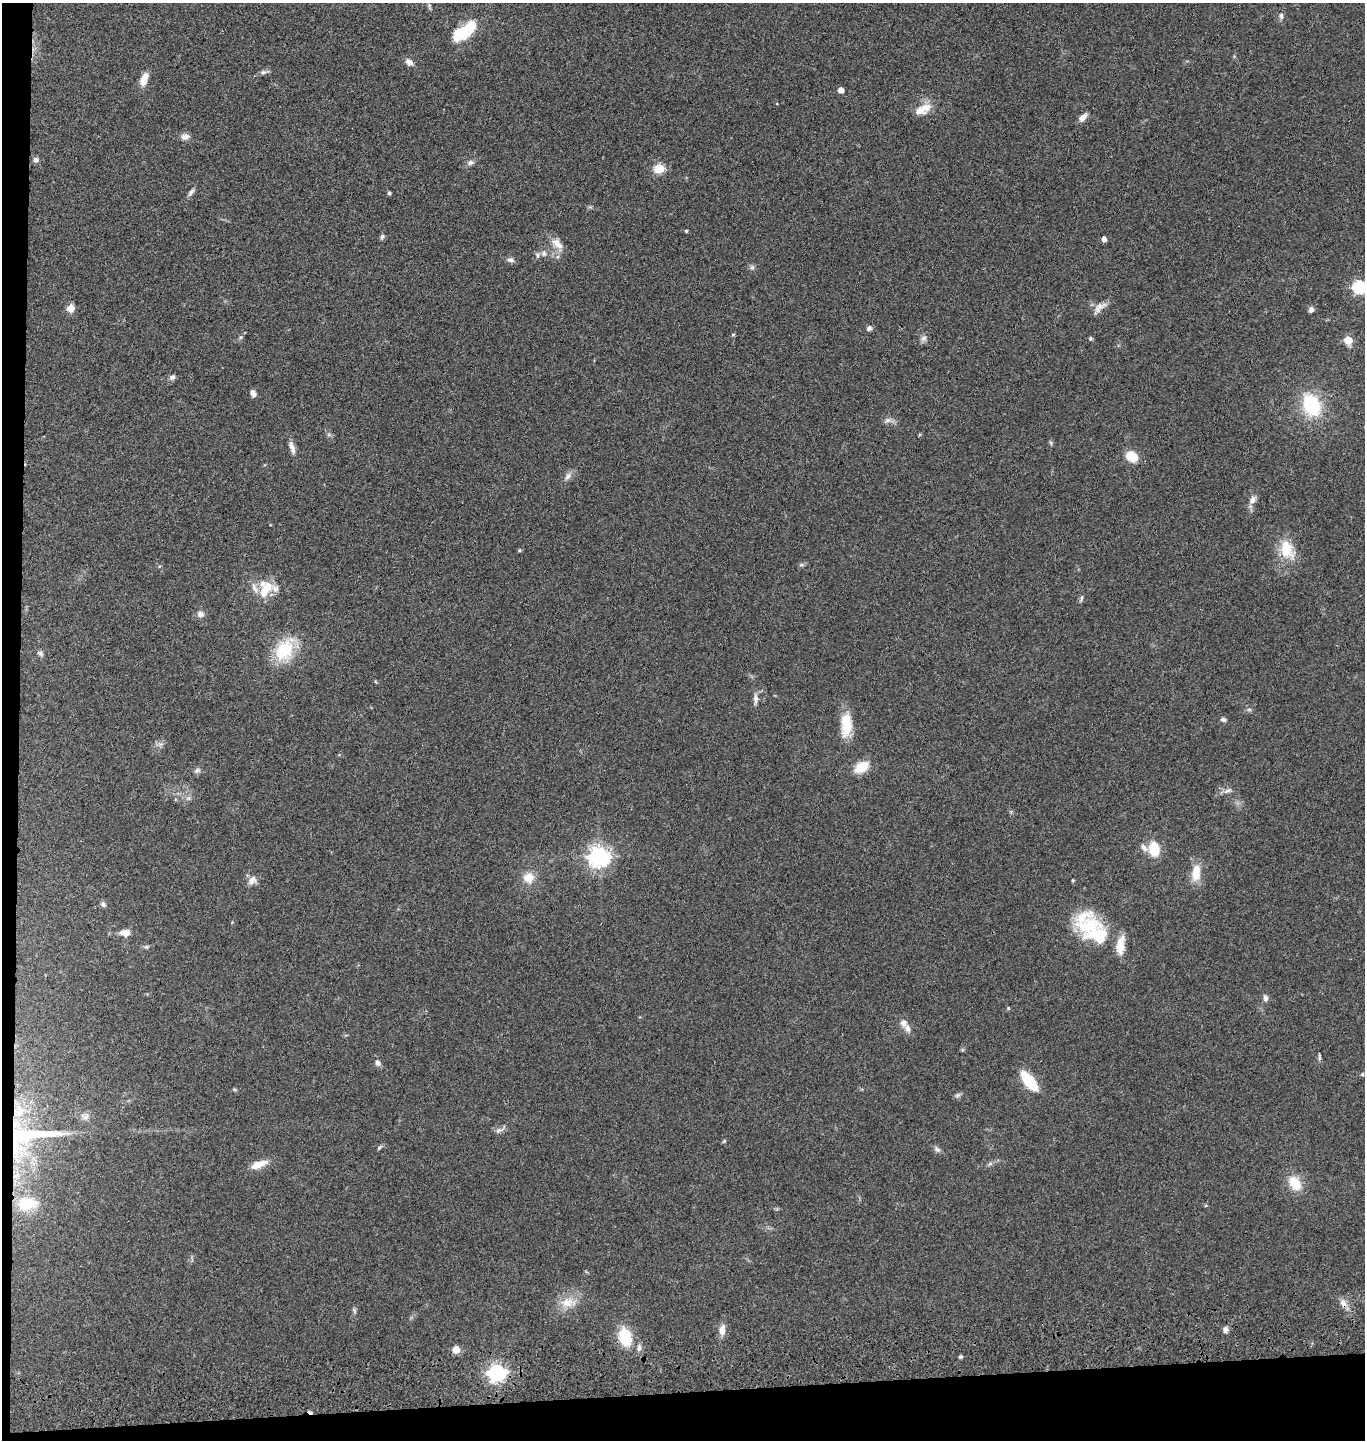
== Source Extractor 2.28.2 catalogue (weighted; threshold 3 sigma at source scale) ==
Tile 7 of 3 x 3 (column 1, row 3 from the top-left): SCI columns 144-1506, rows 117-1554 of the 4367 x 4546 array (HDU 1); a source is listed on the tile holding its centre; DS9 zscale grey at full resolution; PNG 1367 x 1442 px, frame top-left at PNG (2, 3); no overlay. Shown black and unused: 5% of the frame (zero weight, under 3 of 4 exposures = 6% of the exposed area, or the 3 px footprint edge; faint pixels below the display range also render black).
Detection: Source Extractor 2.28.2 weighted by HDU 2 'WHT'; one run over the whole footprint, this tile lists its part. Background 0.0643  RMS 0.0059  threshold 0.0266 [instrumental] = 3 sigma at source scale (4.5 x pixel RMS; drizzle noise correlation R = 1.50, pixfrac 1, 0.05/0.05 arcsec/px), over >= 5 px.
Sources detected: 108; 1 cosmic-ray / hot-pixel residue — not listed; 11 inside a brighter listed object's ellipse — not listed separately; the other 96 listed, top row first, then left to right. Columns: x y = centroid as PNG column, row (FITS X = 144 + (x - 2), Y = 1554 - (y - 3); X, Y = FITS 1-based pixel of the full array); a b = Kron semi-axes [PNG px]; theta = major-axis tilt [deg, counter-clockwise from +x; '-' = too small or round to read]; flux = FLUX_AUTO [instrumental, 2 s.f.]
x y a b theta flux
1281 16 9 5 -85 1.7
458 33 24 17 23 16
409 62 9 7 -42 3.3
263 72 7 6 - 1.5
144 79 15 7 71 7.2
841 90 5 4 - 5
926 107 16 12 11 6.7
1083 117 13 6 45 3.2
185 136 11 8 9 2.9
36 160 7 7 - 1.6
470 162 8 7 - 1.9
659 168 5 5 - 34
191 192 13 5 54 1.8
389 193 4 4 - 1.1
686 231 3 3 - 0.67
382 236 7 6 - 1.3
1104 239 5 4 - 2.7
556 243 16 11 -63 6.3
544 253 8 7 - 2.2
511 260 9 6 -16 2.1
752 267 7 6 - 1.4
1359 287 6 6 - 89
1100 307 20 9 35 4.5
71 308 8 8 - 4.6
1311 310 7 6 - 1.9
869 328 6 6 - 1.7
733 334 5 3 - 0.68
924 338 8 7 - 2.1
1090 339 4 4 - 1.2
1348 340 5 5 - 18
172 377 8 7 - 1.7
253 393 8 6 -70 2.3
1311 405 26 19 -67 33
888 420 9 6 10 2.2
1051 443 6 4 -72 0.83
292 447 19 7 -69 3.4
1131 456 12 9 -35 12
568 476 12 7 58 2.7
1252 500 13 7 60 3.3
1287 549 25 18 -67 16
801 565 7 4 1 1
265 590 26 13 58 12
1081 599 11 3 72 1.2
200 614 8 7 - 2.9
284 650 23 16 59 31
40 653 9 6 -33 1.5
755 699 14 6 -90 3
1249 709 7 4 0 1
1223 720 7 5 -17 1.4
846 725 29 13 87 14
160 744 9 4 9 1.6
861 767 12 8 34 17
197 770 9 7 28 1.8
1227 791 13 5 22 2.3
188 798 7 4 1 1.3
1144 847 13 7 -52 3.1
1154 849 12 9 -83 17
599 857 7 7 - 360
1196 873 20 10 84 11
528 878 12 12 - 7.8
252 880 13 10 52 3.7
103 904 7 6 - 1.7
1088 926 38 25 27 27
125 933 12 8 -1 4.9
1120 945 21 9 83 9.7
146 947 7 5 8 1.1
1265 998 10 6 -78 2.1
1008 1008 4 4 - 0.69
907 1028 13 8 -70 3.3
1319 1057 12 3 -90 1.1
377 1063 8 6 -46 2.2
1362 1074 5 4 - 0.75
1029 1081 21 9 -51 24
234 1089 6 4 -18 0.69
957 1095 9 5 27 1.4
85 1116 13 8 -11 2.8
499 1130 14 6 19 2.3
30 1134 59 10 2 40
724 1141 5 4 - 0.78
379 1148 8 4 47 1
16 1149 40 19 86 32
937 1149 11 6 -38 1.8
259 1164 22 8 20 7.4
990 1164 7 4 18 1.2
1295 1183 15 10 -56 14
27 1204 24 16 5 16
568 1302 23 13 1 9.8
1343 1303 12 8 -69 3.8
354 1310 9 3 -57 0.94
722 1330 14 8 83 4.3
1225 1330 8 6 85 2.2
625 1337 16 11 -73 24
639 1348 10 6 82 2.2
456 1350 5 5 - 12
960 1357 5 4 - 1
497 1373 7 6 - 230
Overlapping masked pixels (flux is a lower limit): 3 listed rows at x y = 30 1134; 16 1149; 1343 1303
Isophote crosses this tile's border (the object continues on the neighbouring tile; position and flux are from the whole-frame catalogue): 1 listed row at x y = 1359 287